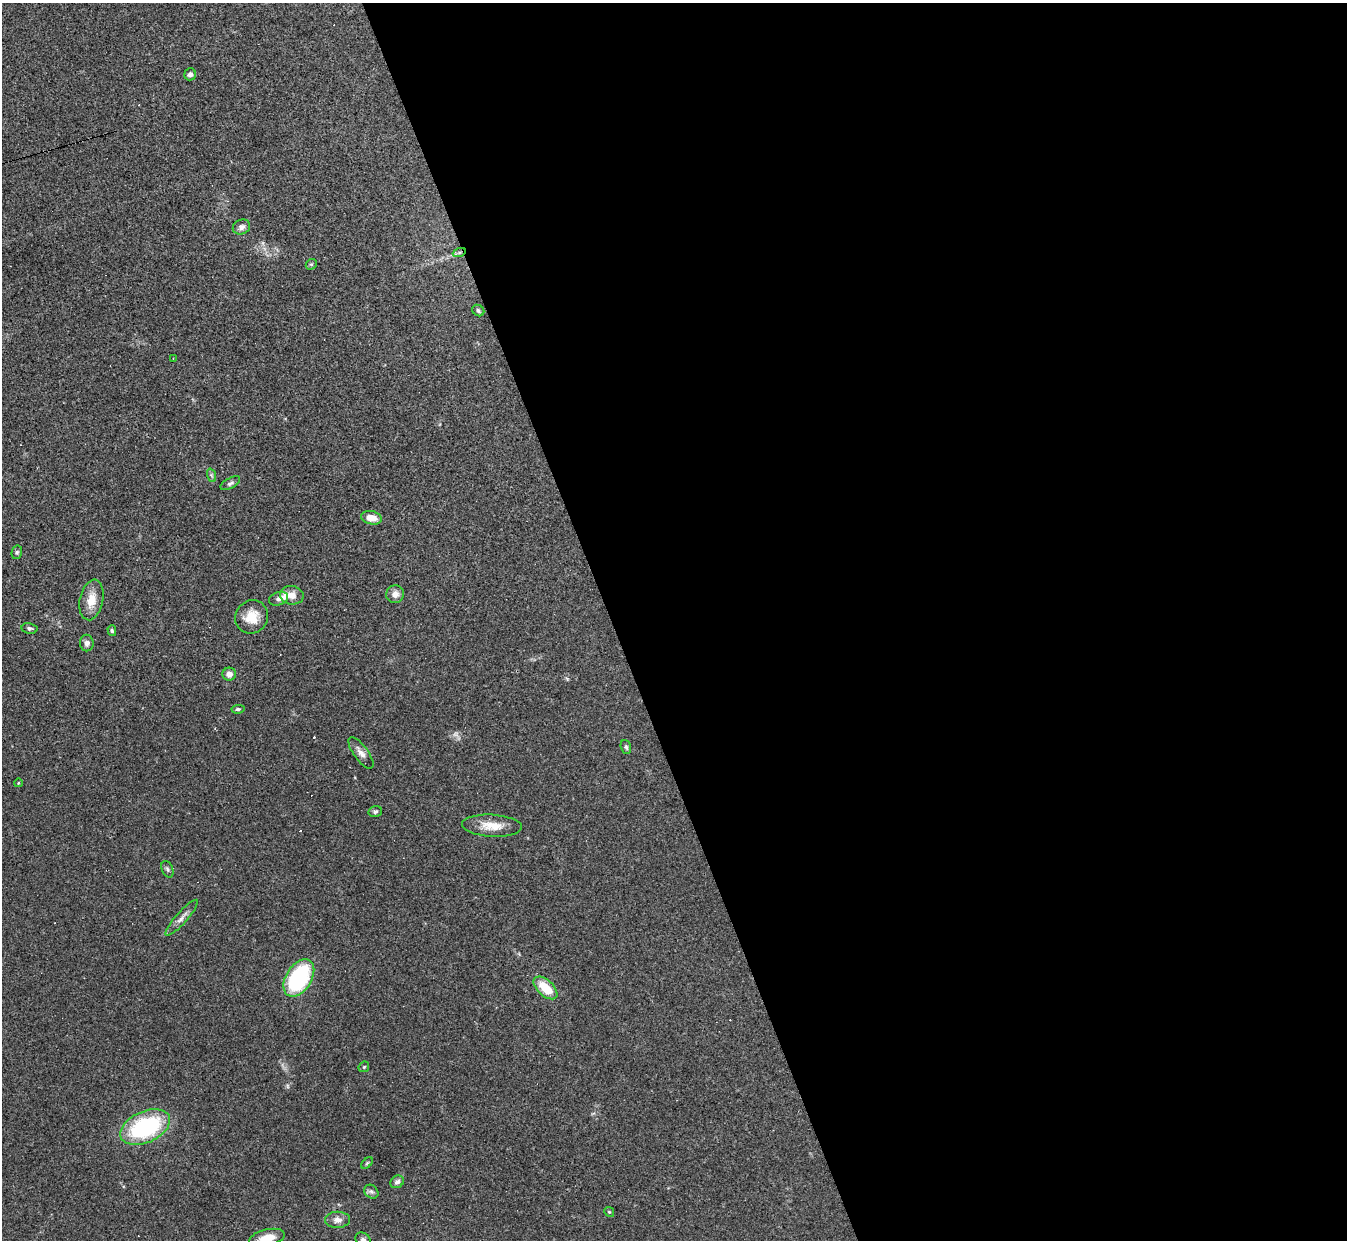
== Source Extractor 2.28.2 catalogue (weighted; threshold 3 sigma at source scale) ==
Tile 8 of 4 x 4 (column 4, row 2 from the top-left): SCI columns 4036-5380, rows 2621-3858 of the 5380 x 5366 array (HDU 1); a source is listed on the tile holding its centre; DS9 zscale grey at full resolution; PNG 1349 x 1242 px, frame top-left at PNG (2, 3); each listed source drawn as its Kron ellipse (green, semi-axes under 4 px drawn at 4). Shown black and unused: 55% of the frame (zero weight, under 3 of 4 exposures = <1% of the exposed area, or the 3 px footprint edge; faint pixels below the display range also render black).
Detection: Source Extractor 2.28.2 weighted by HDU 2 'WHT'; one run over the whole footprint, this tile lists its part. Background 0.048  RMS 0.0043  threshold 0.0194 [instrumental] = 3 sigma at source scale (4.5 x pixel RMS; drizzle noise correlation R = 1.50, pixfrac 1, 0.05/0.05 arcsec/px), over >= 5 px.
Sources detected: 45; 6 cosmic-ray / hot-pixel residue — neither listed nor drawn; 1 inside a brighter listed object's ellipse — not listed separately; the other 38 listed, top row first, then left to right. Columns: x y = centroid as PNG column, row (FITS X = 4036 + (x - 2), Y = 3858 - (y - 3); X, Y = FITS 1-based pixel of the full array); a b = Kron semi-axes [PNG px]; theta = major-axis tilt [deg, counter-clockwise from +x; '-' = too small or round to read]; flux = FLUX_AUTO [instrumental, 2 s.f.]
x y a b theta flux
190 74 6 6 - 1.5
241 227 9 7 23 1.9
459 253 7 4 20 0.95
311 264 6 5 - 0.63
478 310 6 5 - 0.96
173 358 2 2 - 0.31
211 475 7 4 -71 0.72
230 483 11 5 29 1.1
371 518 10 6 -13 4.9
17 552 7 5 76 0.73
395 594 9 9 - 2.7
292 595 12 9 -10 3.4
278 599 10 6 20 1.7
91 600 20 11 78 6.6
252 617 17 16 - 7.9
29 628 8 5 -10 0.95
112 631 5 4 - 0.67
87 643 8 7 - 1.7
229 674 7 6 - 2.6
238 709 6 4 8 0.66
626 747 7 5 -71 0.86
361 753 19 7 -54 2.7
18 783 4 3 - 0.33
375 811 7 5 15 0.93
492 826 30 11 -3 7.6
167 869 9 5 -67 1
182 918 23 6 49 2.7
299 978 20 13 58 43
545 988 14 8 -42 10
364 1067 6 4 44 0.53
145 1127 26 15 24 52
367 1163 7 4 45 0.61
397 1182 7 6 - 1.2
371 1192 8 6 -42 1.1
609 1212 5 4 - 0.56
337 1220 12 8 1 2.6
267 1238 18 8 13 6.4
363 1240 8 6 -42 1.3
Overlapping masked pixels (flux is a lower limit): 1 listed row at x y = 459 253
Isophote crosses this tile's border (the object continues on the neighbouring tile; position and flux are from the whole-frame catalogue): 2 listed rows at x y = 267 1238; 363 1240